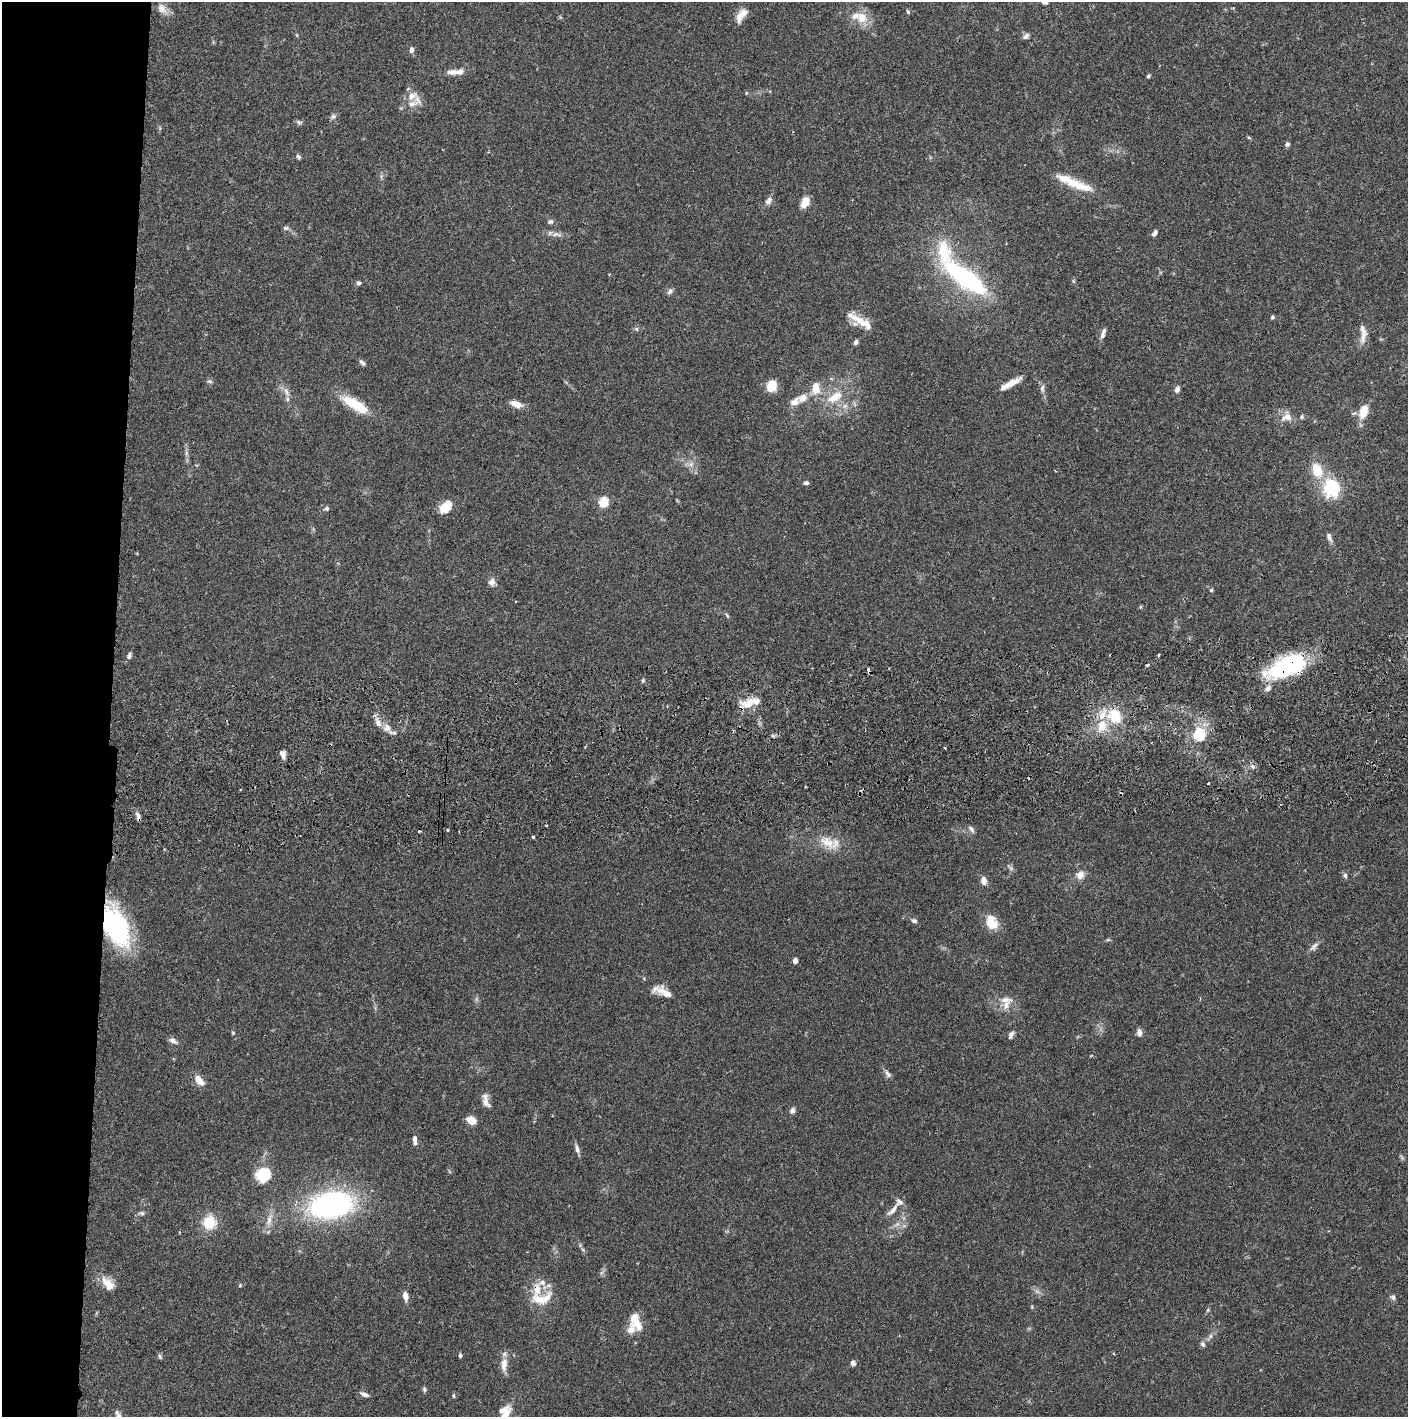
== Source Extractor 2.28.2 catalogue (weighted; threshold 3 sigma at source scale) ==
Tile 4 of 3 x 3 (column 1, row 2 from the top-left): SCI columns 4-1409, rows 1472-2886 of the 4228 x 4359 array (HDU 1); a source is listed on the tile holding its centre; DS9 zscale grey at full resolution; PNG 1410 x 1419 px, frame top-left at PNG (2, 2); no overlay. Shown black and unused: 8% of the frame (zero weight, under 2 of 3 exposures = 3% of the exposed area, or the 3 px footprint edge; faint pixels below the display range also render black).
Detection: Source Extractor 2.28.2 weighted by HDU 2 'WHT'; one run over the whole footprint, this tile lists its part. Background 0.0678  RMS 0.0048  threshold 0.0218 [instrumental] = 3 sigma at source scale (4.5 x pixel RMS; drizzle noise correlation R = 1.50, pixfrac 1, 0.05/0.05 arcsec/px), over >= 5 px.
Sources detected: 157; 1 inside a brighter object's white glare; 6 cosmic-ray / hot-pixel residue — not listed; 23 inside a brighter listed object's ellipse — not listed separately; the other 127 listed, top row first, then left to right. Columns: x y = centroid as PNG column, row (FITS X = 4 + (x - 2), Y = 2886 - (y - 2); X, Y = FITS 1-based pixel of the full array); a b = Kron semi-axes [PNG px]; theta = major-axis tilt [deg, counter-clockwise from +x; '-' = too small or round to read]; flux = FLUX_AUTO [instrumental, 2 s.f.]
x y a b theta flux
162 9 18 10 -51 4
908 12 6 5 - 0.74
741 15 19 8 56 4.9
862 18 17 15 -45 7.6
1026 36 8 6 35 1.6
411 50 6 5 - 2
459 72 15 9 2 3.2
1148 76 5 4 - 0.82
746 93 5 3 - 0.41
412 96 17 12 29 5.2
333 116 8 6 38 1.4
299 122 9 5 -18 1
1249 138 6 3 -20 0.55
1287 144 6 5 - 1.2
298 157 7 5 -57 1.1
1075 183 28 14 -21 9.5
769 201 12 7 50 2
805 202 9 6 64 8.5
550 221 7 6 - 1.2
286 228 8 5 0 1.1
1155 233 7 4 52 1.6
557 234 18 6 -1 2.5
967 279 43 20 -37 61
359 283 5 5 - 1.1
670 291 9 6 52 1.4
1272 317 5 4 - 0.87
859 320 37 8 -26 7.3
636 329 6 5 - 0.86
1363 334 27 8 -88 4.6
1102 336 7 6 - 1.5
856 342 6 5 - 1.3
362 362 9 5 -43 1.3
210 381 7 5 -20 0.96
1011 383 24 7 28 5.6
771 386 13 10 74 7.9
816 388 14 9 -89 6.5
1042 388 12 6 89 1.8
1177 389 7 5 70 2
286 392 14 6 -66 2.8
835 397 23 12 33 9.9
803 398 12 9 26 4.9
516 404 14 7 -21 4.2
355 405 34 11 -31 17
1363 412 17 10 72 7.8
1287 417 16 14 36 4.9
186 453 7 4 72 0.94
691 464 8 5 45 1.6
1317 470 21 13 -66 11
806 483 6 5 - 1.1
1332 488 23 19 -72 23
603 502 5 5 - 28
446 506 16 10 46 8.3
326 508 6 5 - 1.1
1329 537 11 5 -67 2
492 582 9 8 - 2.5
1211 590 5 4 - 0.6
515 601 3 2 - 0.47
1140 607 5 3 - 0.48
727 615 8 3 -46 0.67
1158 655 3 3 - 0.89
129 656 8 5 65 1.6
1147 665 3 3 - 1
1287 666 43 19 23 55
643 681 6 3 -19 0.64
749 702 22 11 19 8.1
1115 716 14 11 -60 16
378 722 15 7 -68 3.3
1102 725 18 12 69 9
387 728 11 9 -78 3.1
1198 734 15 14 - 16
283 754 11 6 -69 2.3
1252 766 8 5 -45 1.3
1208 784 3 3 - 1.2
138 816 12 5 -73 1.7
971 829 10 5 -52 1.4
448 830 3 3 - 0.81
419 831 3 3 - 0.94
533 837 3 3 - 0.73
827 842 25 14 -37 9
1011 868 6 6 - 1.2
1080 875 11 9 40 3.7
1345 875 7 6 - 1.2
984 881 9 7 -87 2.9
914 921 7 5 -23 1.3
992 923 15 11 -62 10
116 926 44 23 -67 61
1108 940 6 4 1 0.62
1314 946 14 6 49 2.1
795 961 4 4 - 3.4
665 993 26 11 -33 6.6
1006 1005 16 9 63 4.4
1139 1032 10 6 -82 1.8
233 1033 5 5 - 0.52
1011 1035 10 5 66 1.6
173 1040 10 6 -34 2.3
888 1074 11 6 -55 1.8
199 1080 14 7 -47 5
486 1100 19 7 -76 3.4
792 1111 7 7 - 1.6
472 1120 9 6 -26 6.1
415 1140 11 5 -87 2
577 1149 13 5 -81 1.8
263 1175 12 11 - 19
331 1205 48 27 8 98
893 1210 22 6 47 3.3
142 1213 8 6 -18 1.2
269 1220 19 7 72 4.1
209 1222 14 14 - 12
897 1224 8 5 44 1.5
583 1250 6 4 -45 0.77
108 1283 21 11 -47 6.3
240 1285 5 4 - 0.54
537 1289 22 14 -88 9.8
405 1296 10 5 -82 3.3
1393 1297 8 6 -42 1.2
1208 1310 6 5 - 0.68
635 1320 18 11 -79 7.7
1210 1336 7 4 89 1
1203 1344 8 6 -71 1.4
460 1355 5 4 - 0.91
160 1356 7 4 -63 0.9
853 1363 6 5 - 1.9
504 1364 19 9 85 4.6
424 1389 7 5 -64 0.9
364 1394 11 5 -21 1.9
453 1396 6 4 -90 0.71
504 1416 20 7 54 5.8
Overlapping masked pixels (flux is a lower limit): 4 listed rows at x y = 1287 666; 138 816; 116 926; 537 1289
Isophote crosses this tile's border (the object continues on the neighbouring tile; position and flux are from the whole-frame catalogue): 1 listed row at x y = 504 1416